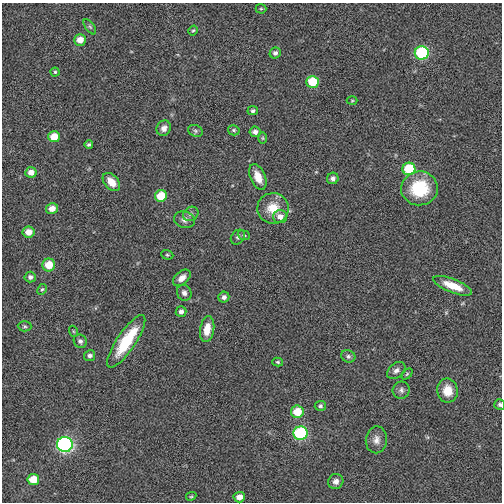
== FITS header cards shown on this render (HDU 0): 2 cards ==
NAXIS1  =                  500
NAXIS2  =                  500

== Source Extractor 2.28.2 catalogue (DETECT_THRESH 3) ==
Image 500 x 500 px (HDU 0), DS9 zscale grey, 1 PNG px = 1 image px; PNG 504 x 504 px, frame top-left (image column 1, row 500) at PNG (2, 3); each listed source drawn as its Kron ellipse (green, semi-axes under 4 px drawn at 4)
Background -0.00587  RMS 0.19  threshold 0.555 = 3 sigma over >= 5 px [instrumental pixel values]
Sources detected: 63; all 63 listed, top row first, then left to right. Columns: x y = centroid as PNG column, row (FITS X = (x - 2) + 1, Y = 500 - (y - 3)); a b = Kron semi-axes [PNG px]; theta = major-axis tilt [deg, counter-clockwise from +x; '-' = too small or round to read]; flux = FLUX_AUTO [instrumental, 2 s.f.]
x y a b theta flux
261 9 5 5 - 15
90 27 9 4 -54 25
193 30 5 3 - 14
80 40 6 5 - 120
275 53 6 5 - 40
422 53 7 6 - 1000
55 72 4 4 - 17
312 82 6 6 - 420
352 101 5 3 - 12
253 111 5 4 - 28
164 128 8 7 - 62
234 130 6 5 - 24
195 131 7 5 -23 30
255 132 5 5 - 51
54 137 6 5 - 190
263 138 6 4 -90 17
89 145 4 4 - 24
409 169 6 6 - 480
31 172 5 5 - 95
258 177 14 7 -67 150
333 178 6 5 - 40
111 182 10 7 -48 130
419 188 18 17 - 600
161 196 6 6 - 280
52 208 6 5 - 110
273 208 16 15 - 250
191 214 8 6 35 41
280 217 7 6 - 76
184 220 10 8 -18 53
29 232 6 5 - 140
244 235 6 4 -21 22
238 237 8 6 51 31
167 255 6 4 -20 18
49 265 6 6 - 220
30 277 5 5 - 40
182 278 10 6 41 81
452 286 20 7 -22 240
42 289 6 4 60 19
184 293 8 7 - 51
224 297 5 5 - 45
181 312 5 5 - 46
25 326 7 5 -3 23
207 329 13 7 81 170
73 331 5 3 - 12
80 341 7 6 - 35
126 341 31 9 56 580
90 356 5 5 - 38
348 356 7 6 - 30
278 362 5 4 - 17
396 371 10 7 41 51
407 374 6 4 46 16
401 390 9 8 - 45
447 391 12 10 -81 180
500 405 5 5 - 27
320 406 5 5 - 24
297 412 6 6 - 290
300 433 7 7 - 1200
376 440 13 10 82 91
65 444 8 7 - 2500
33 480 6 5 - 240
336 481 8 7 - 64
191 496 5 4 - 14
239 497 6 5 - 99
At the frame edge (FLAGS 8, measured only in part): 1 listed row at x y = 500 405